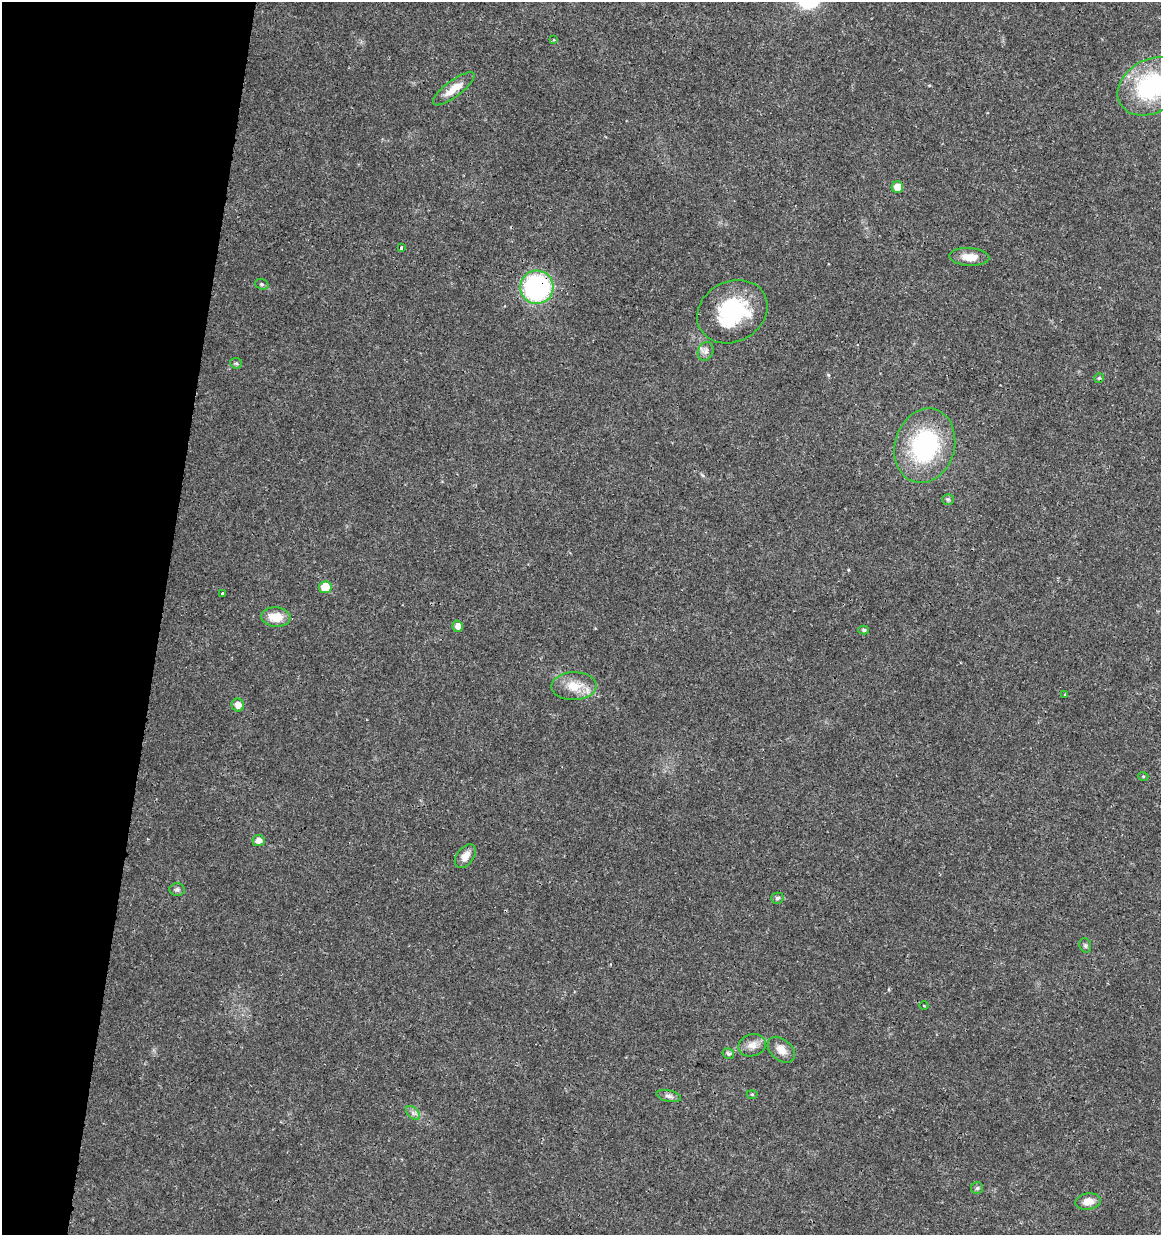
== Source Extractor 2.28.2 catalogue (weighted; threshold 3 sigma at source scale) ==
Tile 9 of 4 x 4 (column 1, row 3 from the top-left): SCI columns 227-1385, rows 1245-2477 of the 5148 x 4947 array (HDU 1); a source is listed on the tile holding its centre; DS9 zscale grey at full resolution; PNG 1163 x 1237 px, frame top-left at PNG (2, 2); each listed source drawn as its Kron ellipse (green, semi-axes under 4 px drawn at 4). Shown black and unused: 14% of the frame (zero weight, under 3 of 4 exposures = <1% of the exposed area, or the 3 px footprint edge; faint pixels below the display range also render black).
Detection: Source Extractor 2.28.2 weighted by HDU 2 'WHT'; one run over the whole footprint, this tile lists its part. Background 0.0192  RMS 0.0018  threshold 0.00796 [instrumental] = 3 sigma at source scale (4.5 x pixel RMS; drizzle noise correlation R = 1.50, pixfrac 1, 0.0396/0.0396 arcsec/px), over >= 5 px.
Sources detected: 37; all 37 listed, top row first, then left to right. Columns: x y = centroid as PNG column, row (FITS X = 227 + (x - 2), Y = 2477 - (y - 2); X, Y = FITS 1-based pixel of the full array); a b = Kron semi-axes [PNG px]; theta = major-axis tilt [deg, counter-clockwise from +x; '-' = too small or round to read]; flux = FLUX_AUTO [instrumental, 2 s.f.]
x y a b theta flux
554 40 3 3 - 0.2
1151 86 35 26 31 20
454 89 25 8 37 2.7
897 187 6 5 - 2
401 248 3 3 - 0.8
969 257 20 9 -3 2.3
262 284 7 5 -19 0.33
537 287 17 16 - 30
732 312 36 30 29 15
706 351 9 7 65 0.77
236 363 6 5 - 0.32
1099 378 5 5 - 0.28
925 446 38 30 74 21
948 499 6 5 - 0.3
325 587 6 6 - 3.8
223 593 3 3 - 0.57
276 617 15 10 -4 3.3
458 626 5 5 - 1.1
864 630 5 4 - 0.3
574 686 22 14 1 3.6
1065 695 3 2 - 0.26
238 705 6 6 - 1.3
1143 776 5 3 - 0.19
258 841 6 5 - 1.1
465 856 13 8 53 1.7
177 889 7 6 - 0.46
777 898 6 5 - 0.41
1085 945 7 5 -75 0.36
924 1006 4 3 - 0.11
752 1045 14 11 16 1.6
781 1050 16 10 -41 1.7
728 1054 6 5 - 0.41
752 1094 5 3 - 0.2
669 1096 12 5 -13 0.64
413 1113 8 5 -46 0.57
977 1188 6 6 - 0.37
1088 1202 13 8 9 1.7
Overlapping masked pixels (flux is a lower limit): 1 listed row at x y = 537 287
Isophote crosses this tile's border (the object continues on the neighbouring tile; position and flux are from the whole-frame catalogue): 1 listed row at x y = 1151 86